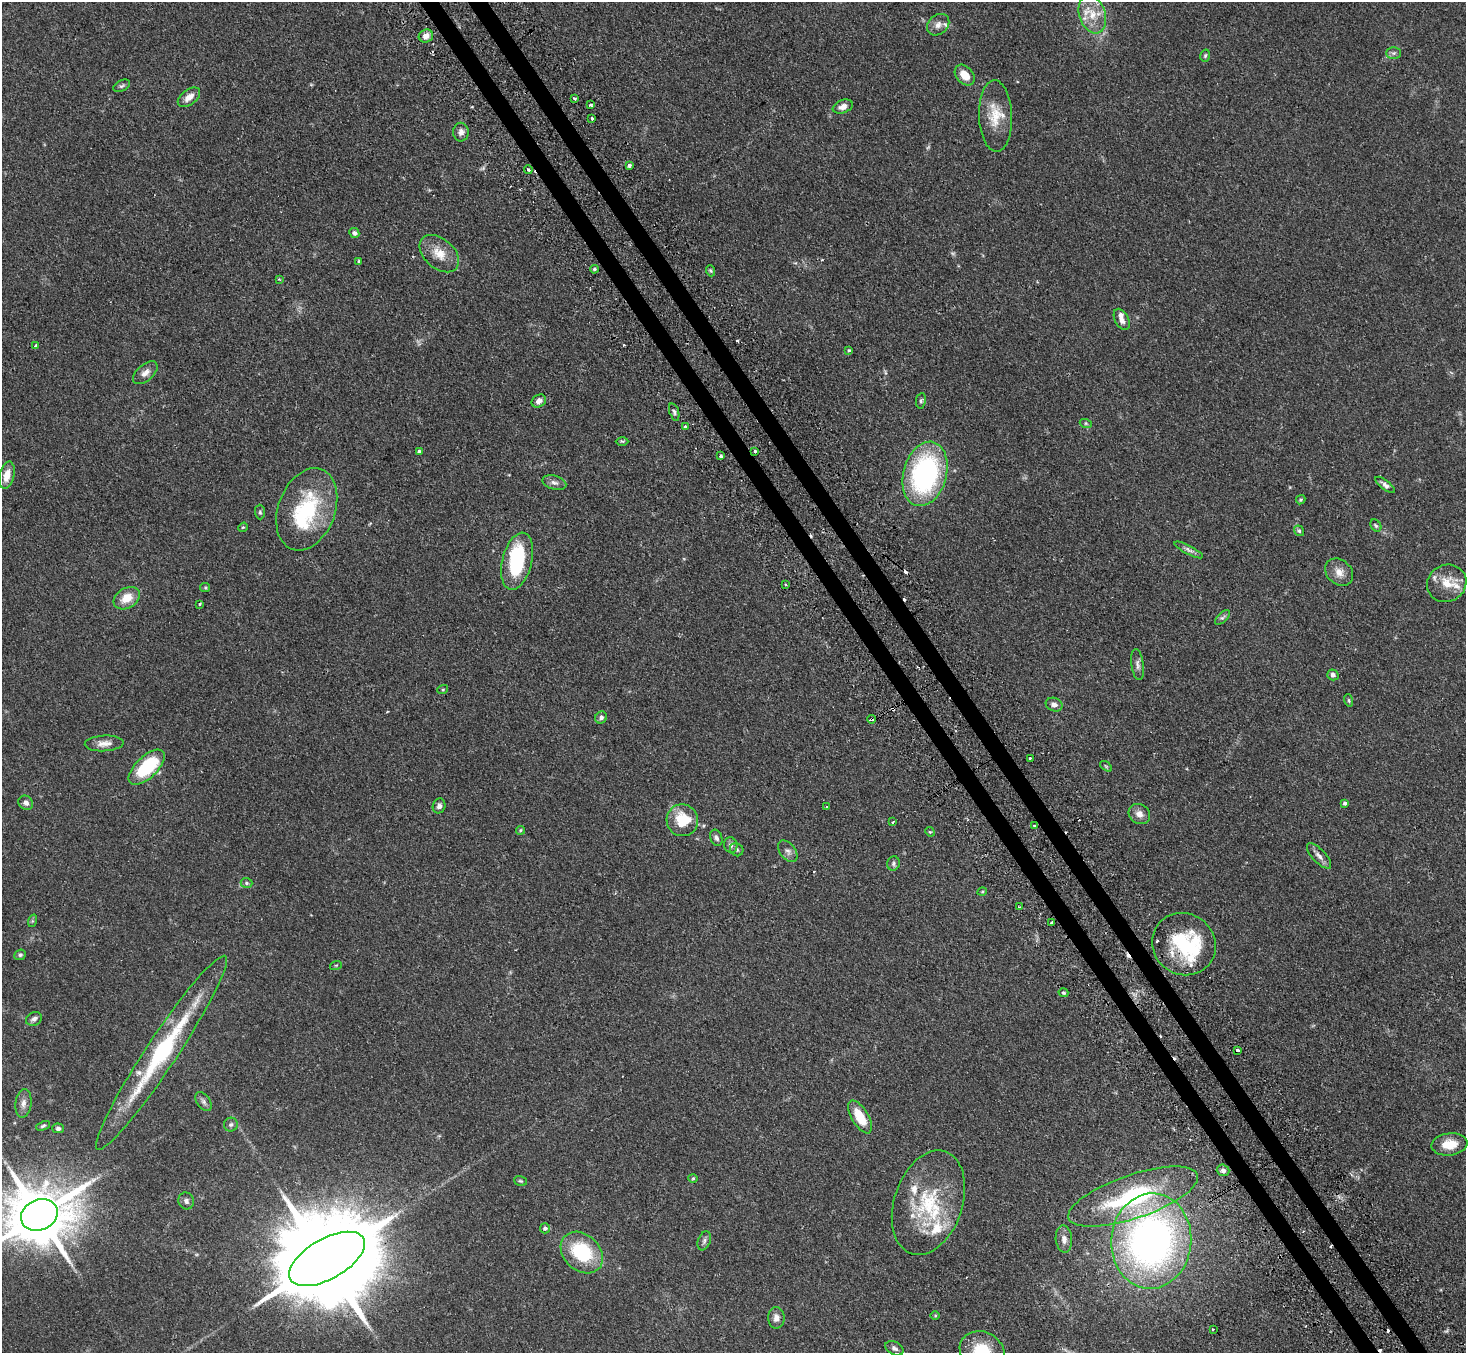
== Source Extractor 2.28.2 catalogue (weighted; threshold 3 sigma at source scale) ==
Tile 6 of 4 x 4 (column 2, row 2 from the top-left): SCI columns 1496-2959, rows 3014-4364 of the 5918 x 5887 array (HDU 1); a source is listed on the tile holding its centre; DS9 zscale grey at full resolution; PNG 1468 x 1355 px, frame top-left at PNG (2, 2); each listed source drawn as its Kron ellipse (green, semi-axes under 4 px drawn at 4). Shown black and unused: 3% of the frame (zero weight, under 2 of 3 exposures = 3% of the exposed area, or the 3 px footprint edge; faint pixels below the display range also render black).
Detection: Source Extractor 2.28.2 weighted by HDU 2 'WHT'; one run over the whole footprint, this tile lists its part. Background 0.0937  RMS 0.0062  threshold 0.0281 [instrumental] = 3 sigma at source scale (4.5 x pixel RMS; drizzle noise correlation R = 1.50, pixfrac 1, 0.05/0.05 arcsec/px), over >= 5 px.
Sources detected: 145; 2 too faint to see at this stretch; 3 inside a brighter object's white glare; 11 cosmic-ray / hot-pixel residue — neither listed nor drawn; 11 inside a brighter listed object's ellipse — not listed separately; the other 118 listed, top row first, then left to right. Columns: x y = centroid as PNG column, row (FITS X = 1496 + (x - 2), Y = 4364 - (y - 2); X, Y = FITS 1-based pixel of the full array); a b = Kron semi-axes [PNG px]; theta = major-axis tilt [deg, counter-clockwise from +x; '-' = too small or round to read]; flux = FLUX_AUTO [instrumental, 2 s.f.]
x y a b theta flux
1092 14 19 13 -71 13
938 25 12 9 42 3.7
426 36 7 6 - 4.1
1394 53 7 6 - 1.5
1205 56 6 4 74 0.9
965 75 12 8 -49 8
122 86 9 5 26 1.3
189 97 13 7 38 4.7
575 98 3 3 - 1.5
591 105 3 3 - 4.4
843 107 10 6 21 3.4
995 116 36 16 -88 15
592 118 3 3 - 1.8
461 132 9 8 - 2.7
629 165 4 3 - 4.4
528 170 4 3 - 0.85
354 233 5 4 - 1.5
439 254 23 14 -41 10
359 261 4 3 - 0.82
594 269 4 3 - 0.95
711 271 6 3 -71 0.92
279 279 4 3 - 0.52
1122 319 11 7 -62 3.5
36 346 4 3 - 4.8
849 350 4 4 - 0.78
145 373 15 8 41 3.8
539 401 8 6 32 2.8
921 401 8 5 80 1.2
674 412 9 4 -72 1.4
1086 424 6 4 -19 0.83
685 426 3 3 - 1.4
622 441 6 4 -1 0.79
755 451 3 3 - 2
419 452 4 4 - 1.6
720 456 3 3 - 1.6
925 474 33 21 74 110
7 475 14 7 76 7.9
554 483 12 7 -17 2.7
1385 485 12 4 -38 2.2
1301 500 5 4 - 0.79
307 509 43 28 69 49
260 512 7 5 -89 1.1
1376 526 6 5 - 1
243 527 5 4 - 0.65
1299 531 6 4 -56 1.2
1189 550 16 4 -27 2.3
517 561 29 14 76 48
1339 572 15 12 -42 5.9
1447 583 20 18 29 12
786 584 3 2 - 1.3
205 587 5 4 - 0.72
127 598 14 10 32 9.5
200 604 3 3 - 0.98
1222 618 9 4 44 1.4
1137 664 16 6 -82 2.9
1333 675 5 5 - 2
443 689 5 3 - 0.66
1349 700 6 4 -72 0.87
1054 705 8 6 -20 2.9
601 718 6 5 - 1.8
871 719 4 2 - 1.2
104 743 19 8 3 4.7
1030 758 3 3 - 0.67
1106 766 7 3 -37 0.73
147 767 22 11 44 37
26 803 7 6 - 2.8
1345 803 4 3 - 1.1
439 806 7 6 - 1.9
826 806 3 2 - 0.57
1139 814 11 9 -36 4.3
682 820 16 15 - 21
893 822 3 2 - 0.57
1034 826 3 2 - 0.72
520 830 5 4 - 0.78
930 832 5 4 - 0.67
716 838 8 6 -69 2
731 845 8 6 -71 1.9
737 850 7 6 - 1.3
788 851 12 7 -51 2.7
1319 856 16 6 -47 3.3
893 863 7 6 - 1.6
246 883 6 5 - 1.1
982 892 5 3 - 0.55
1019 907 3 2 - 0.87
32 921 6 4 72 0.91
1052 923 4 3 - 3.6
1184 944 32 30 -35 49
20 955 6 5 - 1.2
336 965 6 3 18 0.61
1063 993 5 4 - 0.97
34 1019 8 6 23 2
1238 1050 3 3 - 2.3
161 1053 116 15 56 77
204 1102 11 6 -55 2.1
23 1103 14 8 83 3.8
860 1117 18 8 -59 15
231 1125 7 7 - 1.7
43 1126 7 4 24 1.1
58 1128 6 5 - 1.5
1449 1144 18 11 6 11
1223 1170 6 5 - 2.3
693 1178 5 4 - 0.74
520 1181 6 4 -19 0.89
1133 1197 68 22 19 78
186 1201 8 7 - 2
928 1203 54 34 72 51
39 1215 19 15 23 4500
545 1228 5 5 - 1.8
1064 1239 13 8 -86 4
704 1241 10 6 68 1.8
1151 1241 48 40 84 290
582 1253 23 18 -43 38
327 1259 42 20 29 18000
935 1316 5 3 - 0.56
776 1318 11 8 89 3.5
1213 1329 3 3 - 0.97
894 1348 9 6 -27 2
982 1351 23 19 -28 23
Overlapping masked pixels (flux is a lower limit): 2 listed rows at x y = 871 719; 1184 944
Isophote crosses this tile's border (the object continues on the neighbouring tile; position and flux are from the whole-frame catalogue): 3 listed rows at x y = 1092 14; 39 1215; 982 1351